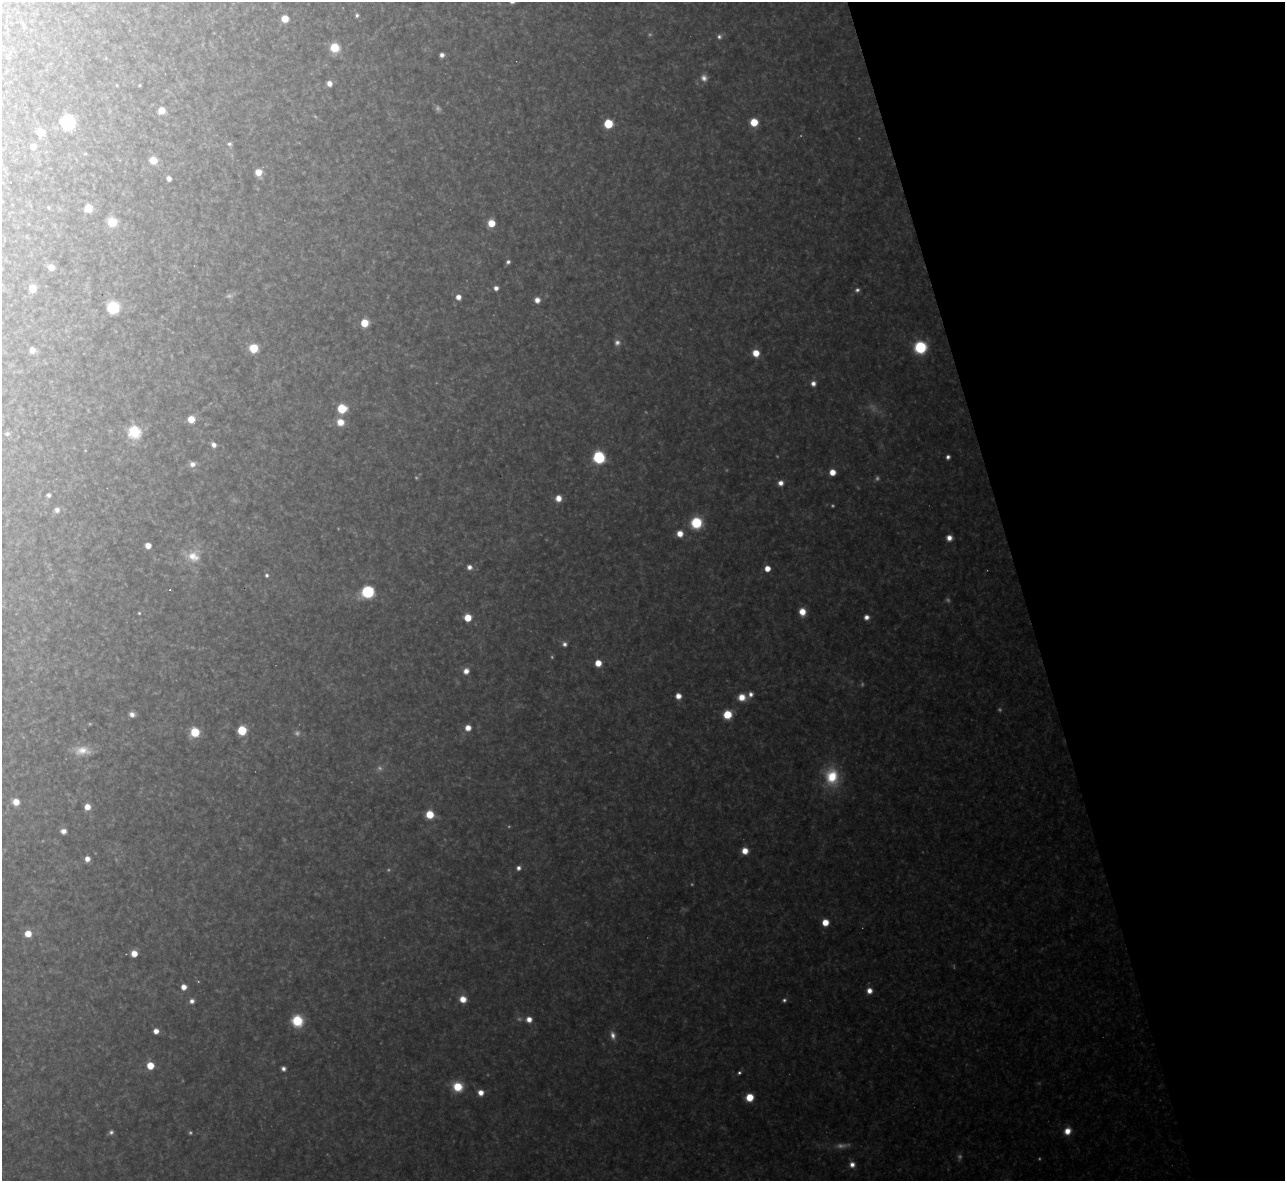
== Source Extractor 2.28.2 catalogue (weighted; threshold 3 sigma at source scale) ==
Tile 12 of 4 x 4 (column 4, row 3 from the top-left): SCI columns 3851-5133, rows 1320-2498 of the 5133 x 5115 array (HDU 1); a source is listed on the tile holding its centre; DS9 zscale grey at full resolution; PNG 1287 x 1183 px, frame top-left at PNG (2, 2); no overlay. Shown black and unused: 21% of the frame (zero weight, under 3 of 4 exposures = <1% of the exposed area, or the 3 px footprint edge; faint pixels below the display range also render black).
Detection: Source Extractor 2.28.2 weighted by HDU 2 'WHT'; one run over the whole footprint, this tile lists its part. Background 0.325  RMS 0.02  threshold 0.0878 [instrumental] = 3 sigma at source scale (4.5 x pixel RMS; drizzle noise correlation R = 1.50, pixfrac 1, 0.05/0.05 arcsec/px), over >= 5 px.
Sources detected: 134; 27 too faint to see at this stretch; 2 cosmic-ray / hot-pixel residue — not listed; the other 105 listed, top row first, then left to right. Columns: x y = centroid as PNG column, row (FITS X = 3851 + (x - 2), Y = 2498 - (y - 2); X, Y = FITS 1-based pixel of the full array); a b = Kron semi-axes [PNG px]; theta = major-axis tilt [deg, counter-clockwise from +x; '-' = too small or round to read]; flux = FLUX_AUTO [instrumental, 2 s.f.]
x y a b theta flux
357 15 5 4 - 5.3
285 19 6 6 - 32
719 36 7 6 - 6.8
334 48 7 7 - 70
442 55 4 4 - 8.4
329 83 6 5 - 13
117 85 4 3 - 1.8
139 85 3 2 - 2.1
161 110 5 5 - 29
68 122 7 7 - 330
754 122 6 6 - 50
608 124 6 6 - 75
41 132 6 6 - 35
229 144 6 5 - 4.9
33 147 5 5 - 20
85 153 4 4 - 2.3
153 160 6 6 - 36
258 172 6 6 - 27
169 179 5 4 - 10
48 207 5 4 - 2.7
88 208 6 6 - 40
112 222 8 8 - 47
491 223 6 6 - 37
508 262 5 4 - 5.3
51 267 6 6 - 20
32 288 6 5 - 40
496 288 5 5 - 8.8
857 290 6 6 - 6
458 297 5 5 - 14
537 300 6 5 - 15
113 307 8 7 - 130
364 323 6 5 - 52
617 342 8 8 - 9.9
920 347 8 8 - 160
254 348 6 6 - 64
32 350 5 5 - 19
756 353 6 6 - 32
813 383 6 6 - 11
342 408 7 6 - 72
191 419 6 6 - 30
340 422 7 7 - 28
134 432 6 6 - 250
7 434 7 6 - 5.8
214 445 6 5 - 10
599 457 9 8 - 120
948 457 4 4 - 6.6
192 464 8 7 - 12
832 472 5 5 - 26
781 483 6 6 - 12
49 495 4 4 - 5.7
558 498 6 6 - 20
57 510 7 7 - 8.9
696 523 10 9 - 87
680 533 6 6 - 22
949 538 6 6 - 14
148 546 5 5 - 18
193 556 21 17 -11 45
469 567 6 6 - 10
767 568 5 5 - 26
267 575 5 4 - 5
368 592 10 9 - 120
802 612 7 6 - 26
139 613 4 4 - 2.4
866 617 6 6 - 11
468 618 6 5 - 37
564 644 6 6 - 7.3
598 663 5 5 - 28
466 671 7 6 - 15
751 694 8 6 48 9.5
678 696 6 6 - 17
742 697 8 7 - 28
132 714 6 5 - 11
727 715 6 6 - 64
468 728 6 6 - 20
242 730 6 6 - 92
195 732 7 6 - 76
82 751 21 11 -1 31
832 777 24 17 -82 86
16 802 6 6 - 26
87 807 6 5 - 19
430 814 6 6 - 50
63 831 6 5 - 11
745 851 6 6 - 24
87 859 5 5 - 13
518 868 5 5 - 7.7
825 922 6 5 - 31
28 934 6 6 - 29
134 953 6 5 - 24
184 987 5 5 - 16
869 991 7 6 - 16
463 999 7 7 - 25
784 1000 6 5 - 5
192 1001 6 6 - 8.8
529 1019 7 7 - 15
297 1021 9 8 - 88
156 1031 5 5 - 14
150 1066 6 6 - 37
283 1069 5 4 - 7.7
739 1073 5 4 - 3.8
458 1087 9 8 - 57
481 1093 6 6 - 16
750 1097 6 6 - 45
1067 1131 8 7 - 22
111 1132 6 6 - 5.8
852 1164 7 7 - 12